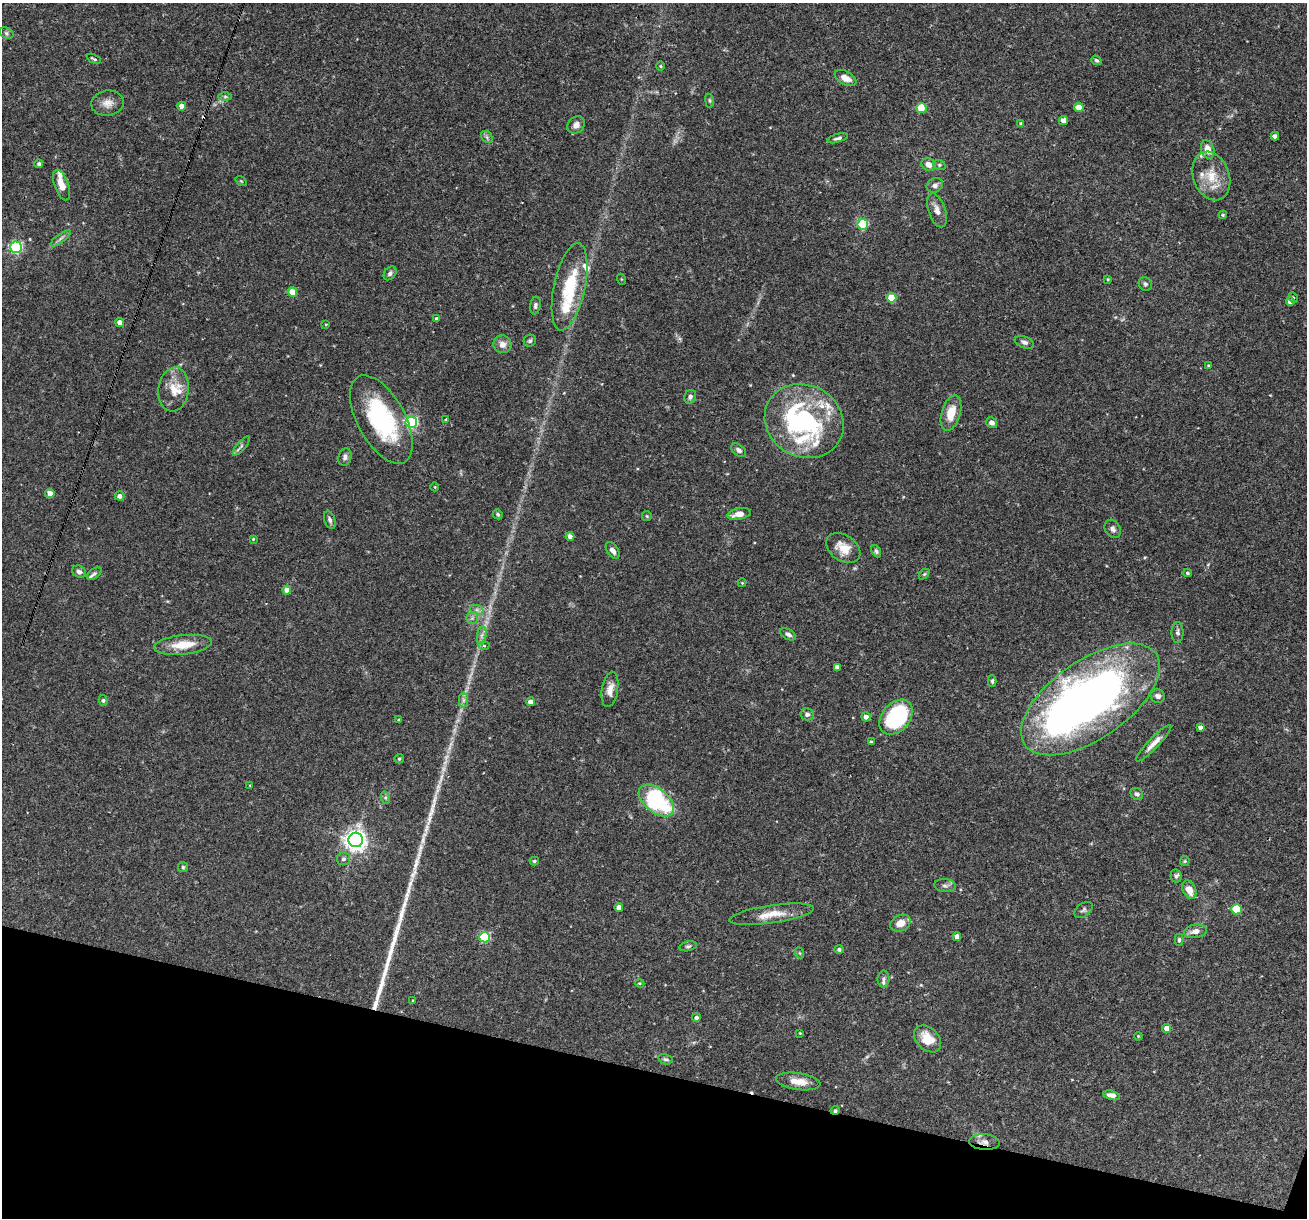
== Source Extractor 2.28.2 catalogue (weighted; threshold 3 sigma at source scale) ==
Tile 15 of 4 x 4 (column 3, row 4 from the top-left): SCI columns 2611-3915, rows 251-1466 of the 5220 x 5238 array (HDU 1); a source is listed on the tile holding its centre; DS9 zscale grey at full resolution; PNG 1309 x 1220 px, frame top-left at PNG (2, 3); each listed source drawn as its Kron ellipse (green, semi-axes under 4 px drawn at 4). Shown black and unused: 12% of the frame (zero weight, under 3 of 4 exposures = <1% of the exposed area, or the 3 px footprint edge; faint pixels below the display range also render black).
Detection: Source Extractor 2.28.2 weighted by HDU 2 'WHT'; one run over the whole footprint, this tile lists its part. Background 0.0759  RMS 0.0036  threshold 0.016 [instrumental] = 3 sigma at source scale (4.5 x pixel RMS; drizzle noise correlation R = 1.50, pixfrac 1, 0.05/0.05 arcsec/px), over >= 5 px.
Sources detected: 158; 1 too faint to see at this stretch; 2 inside a brighter object's white glare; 2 cosmic-ray / hot-pixel residue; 4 long thin detections or spike segments (spike, bleed or trail) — neither listed nor drawn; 12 inside a brighter listed object's ellipse — not listed separately; the other 137 listed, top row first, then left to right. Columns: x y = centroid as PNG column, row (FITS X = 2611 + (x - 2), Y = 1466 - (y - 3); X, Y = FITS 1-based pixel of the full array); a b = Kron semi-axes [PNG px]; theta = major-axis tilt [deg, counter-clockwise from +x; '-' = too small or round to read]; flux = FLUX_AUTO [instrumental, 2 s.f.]
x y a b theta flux
6 33 7 5 -27 0.72
94 59 7 3 -25 0.56
1096 60 5 4 - 0.61
661 66 5 3 - 0.37
845 78 11 6 -27 3.3
225 97 7 4 0 0.68
709 101 7 3 -81 0.46
108 103 16 12 8 3.1
182 106 4 4 - 2.6
1079 107 4 4 - 4.3
921 108 5 5 - 12
1063 120 5 4 - 2.4
1021 123 4 3 - 0.57
576 125 9 7 45 2
1275 136 4 4 - 1.6
487 137 7 5 -49 0.77
838 138 10 4 17 1
1208 149 9 6 -72 3.4
39 164 4 4 - 0.71
928 164 7 6 - 2.5
939 165 6 5 - 0.58
1211 176 25 18 -69 8.6
241 181 6 4 -33 0.39
61 185 16 7 -70 4.1
935 185 8 7 - 1.3
937 210 18 8 -71 2.6
1223 215 4 4 - 0.37
863 224 5 5 - 30
60 238 12 3 36 0.96
16 247 6 5 - 53
390 273 7 5 52 1.1
621 279 5 3 - 0.32
1108 279 4 3 - 0.36
1145 284 7 6 - 0.83
570 287 44 15 78 21
292 292 5 4 - 6.5
1293 297 5 4 - 0.41
891 298 5 5 - 9.2
1290 302 4 4 - 2.4
535 305 9 5 80 0.82
437 319 4 3 - 1.3
120 322 4 4 - 2.7
326 324 4 2 - 0.25
530 341 6 6 - 0.68
1024 342 10 5 -21 1.2
502 344 9 8 - 2.5
1208 365 3 3 - 0.33
174 389 22 15 82 6.7
690 397 7 6 - 1.2
951 413 18 9 74 6.2
446 419 3 3 - 0.61
381 420 48 24 -62 38
804 421 41 36 -28 51
411 422 6 5 - 51
992 423 5 5 - 1.9
241 446 12 4 50 0.89
739 450 8 5 -39 1.1
345 457 9 6 73 1.3
435 487 4 3 - 0.27
50 493 4 4 - 2.7
120 496 5 4 - 1.9
498 514 5 4 - 0.65
739 514 12 6 12 3.7
647 516 5 4 - 0.39
330 520 9 5 -72 0.98
1113 529 10 7 -60 1.4
570 536 4 4 - 2.3
253 539 3 3 - 0.31
843 548 18 13 -34 5.6
613 551 9 5 -56 1.6
876 551 6 4 -63 0.71
79 572 7 5 -28 1.2
1187 573 4 4 - 0.6
94 574 8 4 34 0.7
924 574 6 4 45 0.47
742 583 4 4 - 0.33
287 590 4 4 - 3.4
477 610 7 4 -19 0.82
472 618 5 5 - 0.77
1178 632 10 6 -90 1.2
788 634 9 5 -29 1.1
482 636 9 4 81 1.2
183 645 29 9 6 7.5
484 646 5 3 - 0.43
837 667 4 4 - 2.6
992 681 6 4 -90 0.56
610 689 18 8 80 3.3
1158 696 7 6 - 1.5
1090 699 80 39 35 220
103 700 5 4 - 0.52
463 700 7 4 90 0.9
531 702 4 4 - 2.7
807 714 6 6 - 1.1
866 717 4 4 - 1.8
896 717 20 14 48 39
399 720 3 3 - 0.58
1200 727 4 4 - 1.3
871 742 4 4 - 0.56
1154 743 25 5 46 2.9
399 759 5 4 - 0.51
250 785 4 3 - 0.28
1137 794 7 5 -43 0.99
386 798 6 4 -71 0.58
656 801 20 12 -39 45
356 840 7 7 - 240
343 859 6 6 - 0.9
534 861 4 4 - 0.61
1185 861 5 5 - 0.42
183 867 5 5 - 0.52
1176 876 6 5 - 0.75
945 885 11 6 -5 1.2
1189 890 9 6 -64 4.3
619 907 4 4 - 2.2
1236 909 5 5 - 14
1084 910 10 6 36 0.96
771 914 42 9 8 6.4
900 923 10 8 26 3.3
1195 931 11 6 10 2.6
485 937 5 5 - 24
957 937 4 4 - 2.3
1179 940 6 4 -90 0.59
688 946 8 5 14 0.69
839 949 5 4 - 0.76
800 953 5 3 - 0.33
884 979 8 6 89 1
640 983 4 3 - 0.38
413 1000 2 2 - 0.32
696 1017 4 4 - 0.89
1167 1028 4 4 - 2.8
800 1033 3 3 - 0.25
1138 1036 4 3 - 0.3
928 1039 15 11 -44 6.7
665 1059 7 5 -15 0.67
798 1081 22 8 -8 4.7
1112 1095 8 4 -15 2
835 1110 5 4 - 0.5
984 1142 15 8 -5 2.2
Overlapping masked pixels (flux is a lower limit): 2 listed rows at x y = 835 1110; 984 1142